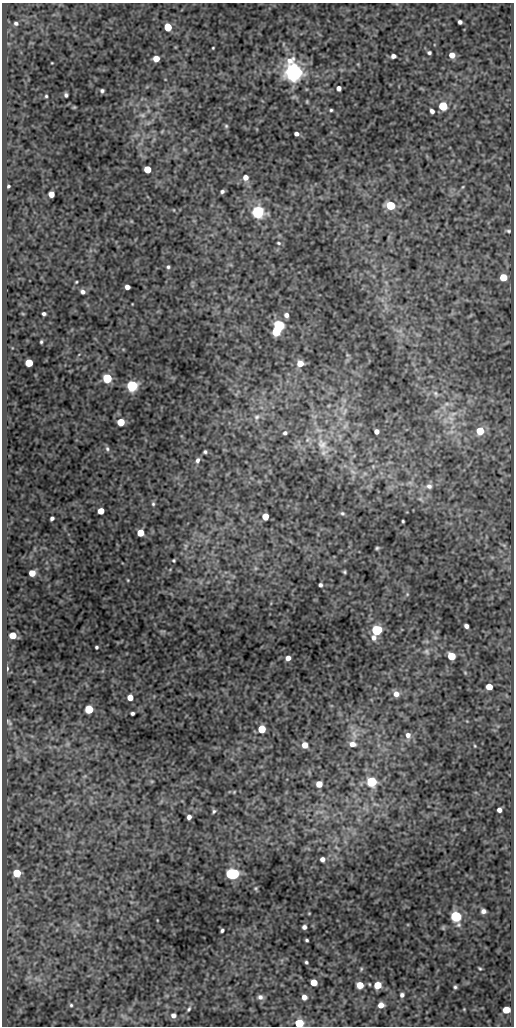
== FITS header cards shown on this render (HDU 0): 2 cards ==
NAXIS1  =                  512
NAXIS2  =                 1024

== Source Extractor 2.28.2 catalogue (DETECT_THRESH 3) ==
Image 512 x 1024 px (HDU 0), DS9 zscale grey, 1 PNG px = 1 image px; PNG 516 x 1028 px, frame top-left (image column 1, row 1024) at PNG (2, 3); no overlay
Background 77.5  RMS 0.51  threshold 1.52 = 3 sigma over >= 5 px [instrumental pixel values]
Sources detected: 133; all 133 listed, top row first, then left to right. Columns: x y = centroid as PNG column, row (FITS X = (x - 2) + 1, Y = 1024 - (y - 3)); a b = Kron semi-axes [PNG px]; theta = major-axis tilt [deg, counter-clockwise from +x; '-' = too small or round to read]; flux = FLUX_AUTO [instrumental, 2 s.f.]
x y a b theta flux
460 22 4 4 - 96
16 23 5 4 - 79
168 27 5 5 - 1000
283 44 5 3 - 29
213 48 3 2 - 28
429 53 4 3 - 63
452 55 5 5 - 320
393 56 5 4 - 130
156 59 5 5 - 480
52 63 3 2 - 22
293 72 7 6 - 30000
339 88 4 4 - 150
102 91 4 4 - 65
66 95 4 4 - 70
46 96 3 3 - 42
307 101 4 3 - 38
443 106 5 5 - 1700
331 110 4 3 - 47
432 111 4 4 - 110
142 115 9 6 -10 99
226 126 5 5 - 52
162 131 6 3 20 36
296 134 4 4 - 120
147 169 5 5 - 860
245 177 6 6 - 240
8 186 3 3 - 50
462 187 5 3 - 35
222 191 4 3 - 74
51 194 5 5 - 350
390 205 6 5 - 1800
174 210 4 3 - 24
258 212 6 6 - 7700
508 231 7 4 -12 56
278 243 5 3 - 41
168 267 5 4 - 60
503 277 5 5 - 750
76 282 3 3 - 32
127 287 4 4 - 200
83 292 5 5 - 120
44 314 4 4 - 79
286 315 5 5 - 140
279 325 5 5 - 5900
276 332 5 5 - 1400
41 342 4 3 - 46
29 363 5 5 - 1300
300 363 6 6 - 390
107 378 5 5 - 2800
132 386 5 5 - 5600
436 394 8 6 -60 86
345 411 12 4 55 130
257 417 10 7 39 140
451 419 14 7 -64 290
121 422 5 5 - 850
376 431 4 4 - 180
480 431 5 5 - 980
285 433 5 4 - 83
322 444 18 14 -60 630
107 449 7 5 -62 73
205 452 3 3 - 55
197 460 7 5 70 110
353 472 7 4 -19 72
429 486 8 7 - 120
153 504 6 5 - 59
101 511 5 5 - 490
342 513 6 5 - 56
265 516 5 5 - 640
52 518 4 4 - 80
403 521 3 2 - 37
140 533 5 5 - 690
185 546 9 4 82 82
377 548 4 3 - 50
174 560 3 3 - 41
255 568 6 4 -71 51
344 572 3 3 - 44
32 573 5 5 - 420
128 580 4 3 - 26
320 585 4 4 - 76
407 594 5 5 - 46
466 626 4 4 - 130
376 630 6 5 - 3700
13 635 5 5 - 700
374 638 8 7 - 170
96 647 3 3 - 48
426 652 9 7 -28 120
451 656 5 5 - 980
288 658 5 4 - 220
7 669 6 4 90 65
489 687 5 5 - 520
396 694 7 7 - 240
130 697 5 5 - 390
89 709 5 5 - 1700
132 713 4 3 - 71
9 722 10 5 -48 77
262 729 5 5 - 1200
354 734 14 5 -70 190
408 735 8 7 - 170
68 744 7 4 -72 62
352 744 8 6 -10 220
305 745 5 5 - 350
475 746 4 3 - 31
152 781 6 3 18 34
371 782 5 5 - 3800
319 784 5 5 - 450
234 792 4 3 - 30
375 804 10 3 -25 62
499 810 4 4 - 150
214 811 6 4 73 56
189 817 4 4 - 140
322 859 5 5 - 150
17 873 5 5 - 1200
232 874 8 5 4 6700
256 888 5 5 - 45
483 911 5 4 - 120
456 916 6 6 - 4400
304 927 4 4 - 100
222 930 4 3 - 66
307 940 3 3 - 48
306 962 3 3 - 50
480 968 4 2 - 36
314 982 5 5 - 700
360 985 5 5 - 570
377 985 5 5 - 790
455 987 4 3 - 57
402 995 4 4 - 93
260 997 7 6 - 120
304 997 5 4 - 220
71 1005 4 4 - 45
381 1005 5 5 - 250
189 1009 7 4 54 52
464 1009 3 3 - 27
506 1010 5 5 - 620
173 1015 6 5 - 120
299 1023 5 5 - 1700
At the frame edge (FLAGS 8, measured only in part): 1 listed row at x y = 299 1023